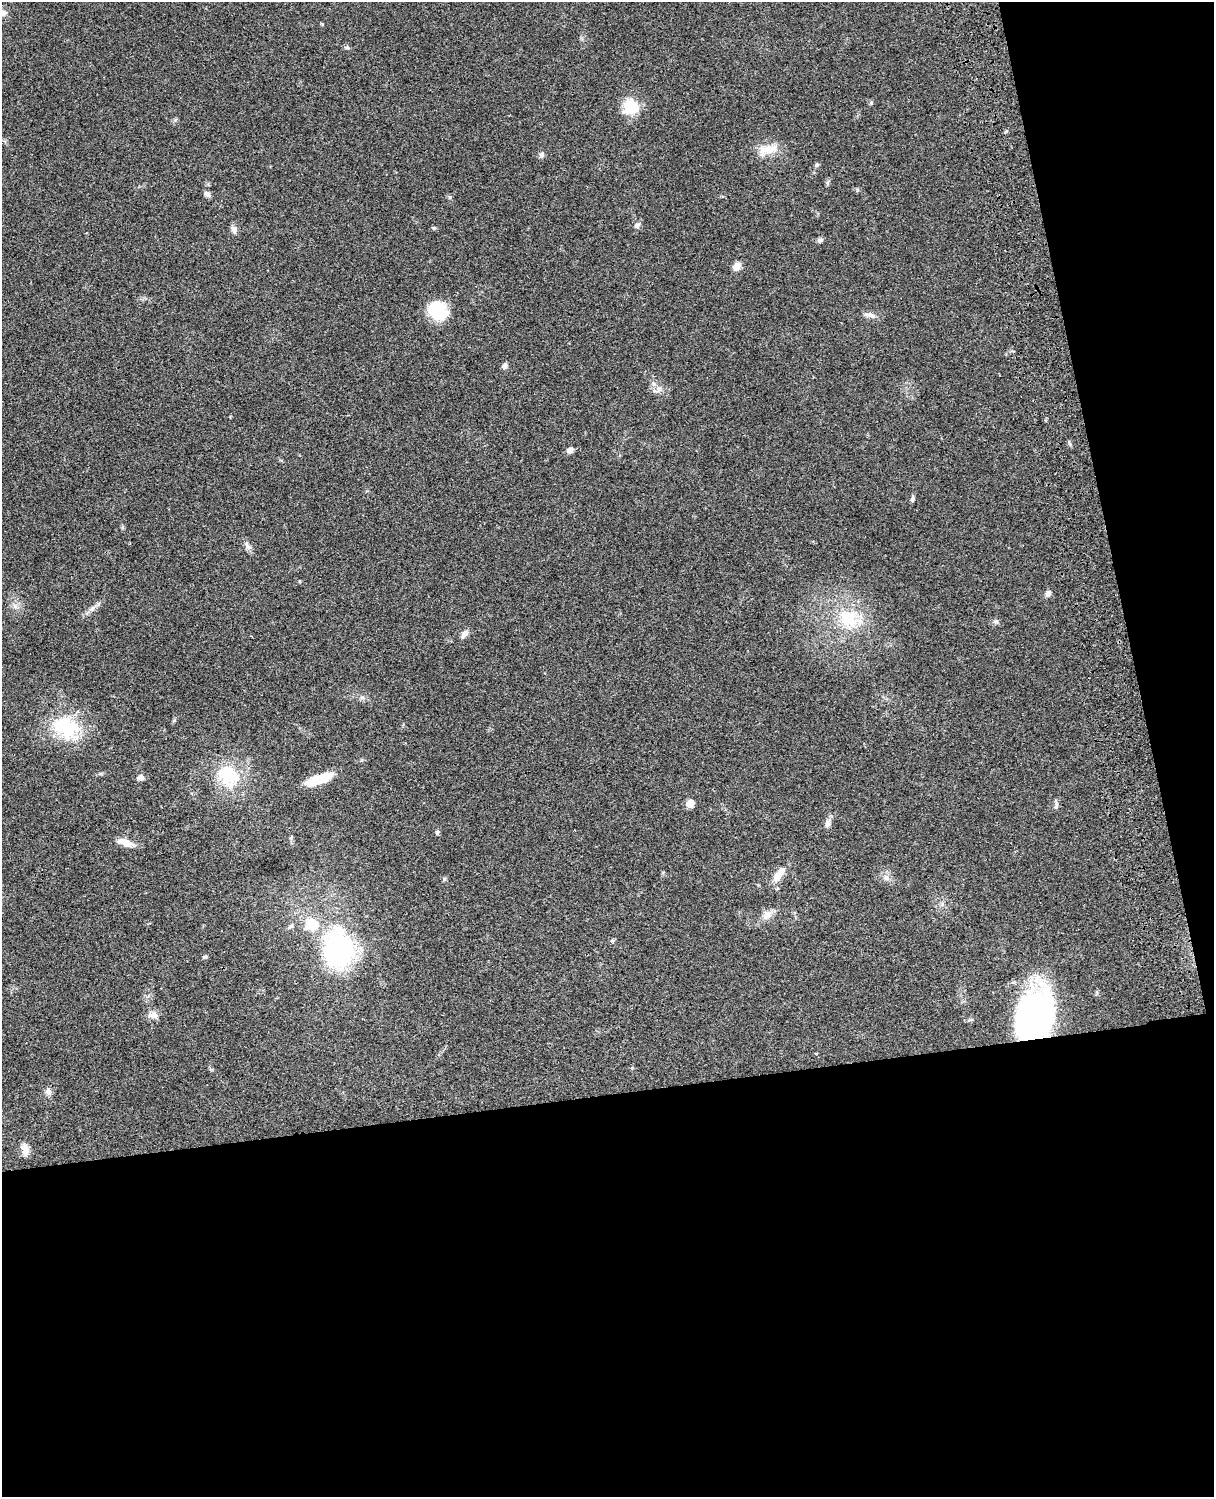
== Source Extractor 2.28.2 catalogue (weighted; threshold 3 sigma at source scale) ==
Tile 12 of 4 x 3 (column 4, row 3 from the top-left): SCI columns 3757-4968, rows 278-1772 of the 5087 x 4928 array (HDU 1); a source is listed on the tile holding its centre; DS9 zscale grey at full resolution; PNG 1216 x 1499 px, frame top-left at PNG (2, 2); no overlay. Shown black and unused: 33% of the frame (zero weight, under 3 of 4 exposures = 6% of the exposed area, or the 3 px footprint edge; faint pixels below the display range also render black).
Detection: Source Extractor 2.28.2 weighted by HDU 2 'WHT'; one run over the whole footprint, this tile lists its part. Background 0.0799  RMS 0.0058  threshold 0.0263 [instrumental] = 3 sigma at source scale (4.5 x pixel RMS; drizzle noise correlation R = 1.50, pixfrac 1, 0.05/0.05 arcsec/px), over >= 5 px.
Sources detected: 46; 1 inside a brighter listed object's ellipse — not listed separately; the other 45 listed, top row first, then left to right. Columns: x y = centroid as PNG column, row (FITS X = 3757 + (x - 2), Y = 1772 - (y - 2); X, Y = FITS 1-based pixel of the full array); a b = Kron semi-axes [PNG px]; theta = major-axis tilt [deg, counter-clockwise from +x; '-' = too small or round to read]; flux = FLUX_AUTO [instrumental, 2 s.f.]
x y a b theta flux
871 103 6 4 19 0.68
631 107 15 14 - 17
767 149 27 11 9 9.4
542 155 8 6 -89 1.5
817 165 6 5 - 0.95
207 194 8 6 -41 2
637 225 8 7 - 1.6
434 228 5 4 - 0.76
234 229 12 6 -73 2.5
820 240 9 5 15 1.3
737 266 10 8 51 4
438 311 21 17 -51 23
871 315 12 6 -26 2.6
505 366 7 6 - 1.9
654 384 7 4 -19 1.1
1070 444 6 4 -71 0.89
570 450 7 6 - 2.5
912 499 8 5 81 1.2
248 546 16 6 -55 2.4
299 581 5 3 - 0.43
1048 593 8 6 59 2
92 609 10 6 37 2.3
852 620 32 25 -77 26
996 621 7 6 - 1.3
464 634 11 7 56 2.8
65 727 35 26 -24 32
228 776 32 25 -52 27
140 777 6 6 - 2.8
320 779 28 8 20 18
690 803 6 6 - 7.3
1056 805 12 5 82 1.7
828 824 10 7 70 2.7
437 832 6 5 - 0.94
125 843 22 7 -17 6.2
778 876 13 10 63 5.8
886 877 8 5 -59 1.8
767 915 14 10 39 4.6
312 924 14 13 - 14
291 926 8 5 44 1.4
339 948 31 25 89 110
205 957 6 5 - 0.97
154 1015 11 10 - 3.3
1035 1016 42 31 73 200
48 1091 9 8 - 2.3
25 1149 16 8 -78 4.1
Overlapping masked pixels (flux is a lower limit): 1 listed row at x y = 1035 1016
Unlisted compact peaks at least as high as the median listed source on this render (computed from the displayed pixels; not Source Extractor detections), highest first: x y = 444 879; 450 197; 857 190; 347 47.